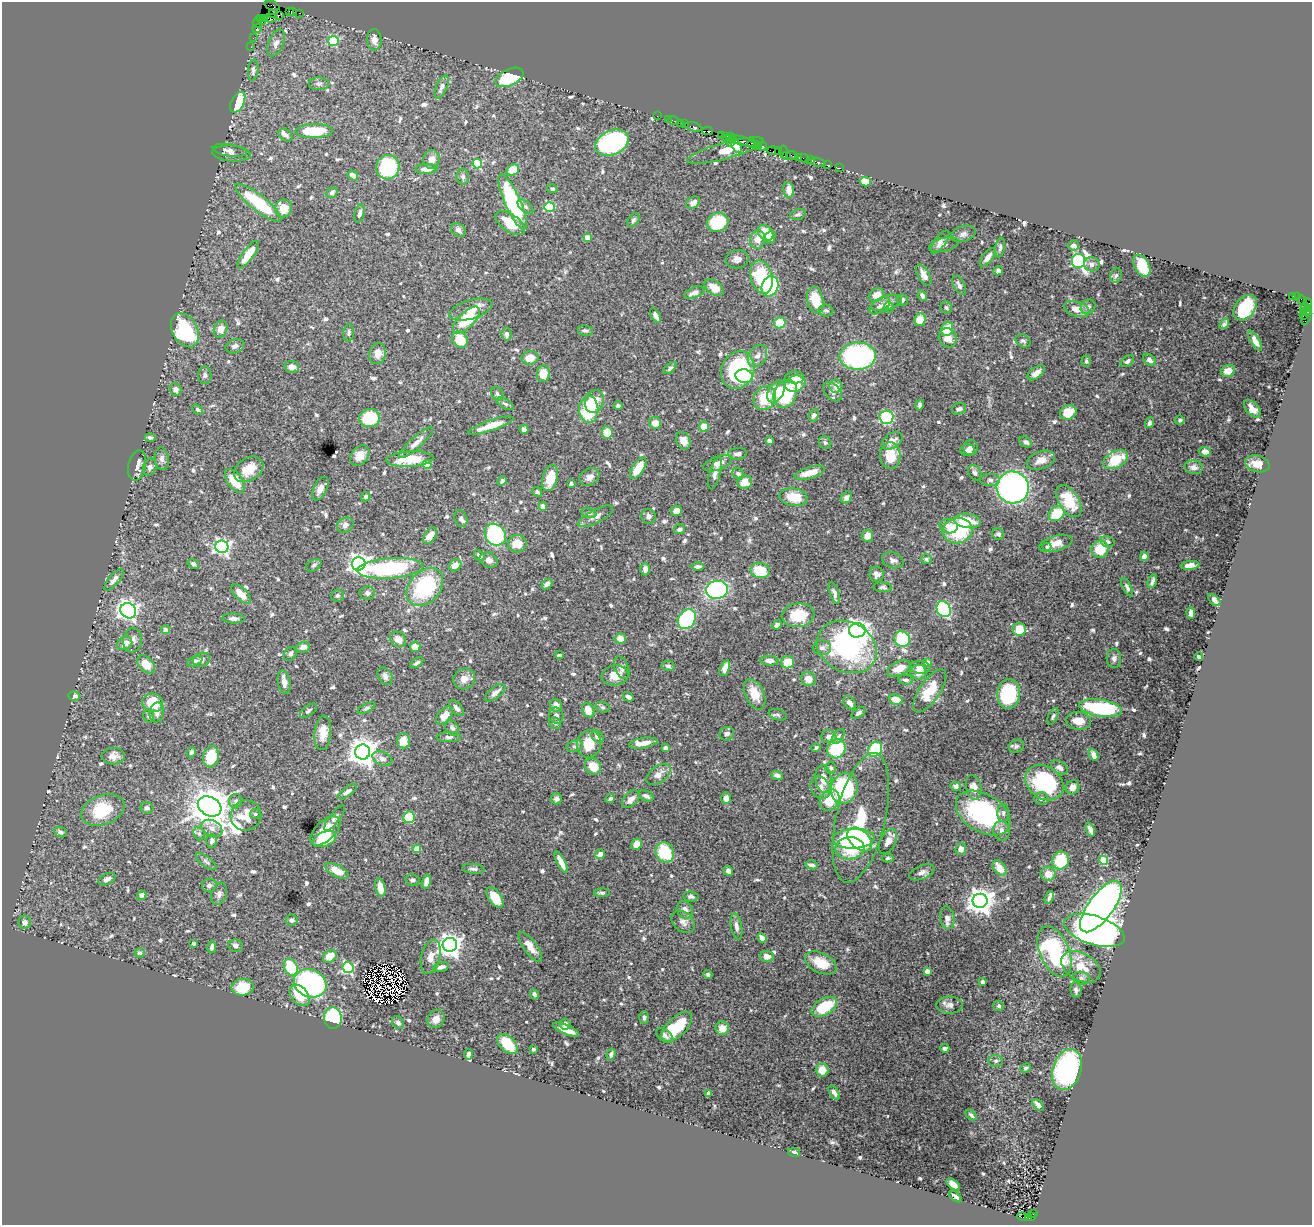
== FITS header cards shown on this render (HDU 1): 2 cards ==
NAXIS1  =                 1310
NAXIS2  =                 1223

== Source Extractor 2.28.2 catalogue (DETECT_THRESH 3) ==
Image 1310 x 1223 px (HDU 1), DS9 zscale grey, 1 PNG px = 1 image px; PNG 1314 x 1227 px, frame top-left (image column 1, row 1223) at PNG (2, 2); each listed source drawn as its Kron ellipse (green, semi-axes under 4 px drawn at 4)
Background 1.29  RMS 0.029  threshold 0.0865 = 3 sigma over >= 5 px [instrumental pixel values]
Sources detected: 734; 8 with non-positive FLUX_AUTO (blend fragments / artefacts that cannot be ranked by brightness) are neither listed nor drawn; of the other 726, the 500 brightest by FLUX_AUTO listed and drawn (226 fainter detections omitted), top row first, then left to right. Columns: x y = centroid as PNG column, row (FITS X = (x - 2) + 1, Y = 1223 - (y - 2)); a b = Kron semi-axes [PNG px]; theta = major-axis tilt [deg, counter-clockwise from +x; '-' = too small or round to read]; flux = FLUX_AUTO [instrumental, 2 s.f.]
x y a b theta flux
272 6 8 4 -21 71
289 11 3 2 - 92
293 11 3 2 - 110
300 13 3 2 - 75
273 14 4 3 - 41
279 15 2 2 - 41
260 18 2 2 - 41
271 18 7 4 -3 120
264 19 3 2 - 77
257 22 6 2 68 85
262 22 3 3 - 84
257 28 5 3 - 220
253 38 2 2 - 27
374 40 10 7 -87 15
333 41 5 5 - 130
276 43 14 7 68 11
251 47 2 2 - 34
253 70 10 5 83 5.4
509 77 15 8 25 100
319 84 10 6 -1 5.9
442 87 12 5 68 7.9
238 102 11 6 63 80
657 116 2 2 - 55
668 119 2 2 - 84
674 121 5 3 - 210
680 123 2 2 - 140
685 124 2 2 - 94
694 127 9 3 -15 350
314 131 18 7 1 61
708 131 5 2 - 90
286 135 8 5 -36 5.6
721 136 3 2 - 110
726 136 3 2 - 120
730 137 3 2 - 51
741 141 15 3 -15 1400
612 143 17 12 24 290
730 143 2 2 - 51
753 144 5 3 - 130
736 145 9 4 -60 94
758 145 4 3 - 440
763 146 4 3 - 220
230 150 17 6 -8 9.3
725 150 39 8 16 46
774 151 7 3 -5 230
779 151 4 2 - 240
784 152 6 3 -87 190
231 153 19 8 -4 9.9
787 155 3 3 - 120
792 155 7 3 -16 360
798 157 3 3 - 300
803 158 6 3 -12 210
431 160 9 8 - 13
810 160 3 2 - 41
818 162 8 3 -13 320
477 164 5 4 - 100
827 165 3 2 - 80
388 167 12 11 - 140
839 168 3 2 - 68
427 169 11 5 3 13
513 170 7 5 32 48
353 175 6 4 -33 11
463 177 8 6 -85 6.4
865 181 6 5 - 27
552 189 5 4 - 4.4
789 190 8 5 -81 17
332 193 6 5 - 5.5
513 202 30 8 -66 220
258 203 29 8 -38 120
693 203 7 5 33 11
525 207 9 5 -40 5
549 207 5 5 - 95
283 208 9 8 - 30
360 213 9 5 76 6
798 214 8 5 17 4.5
633 220 7 5 52 4.5
718 222 11 9 20 82
510 223 17 8 -34 49
458 230 8 6 -36 8.3
765 233 9 6 -43 38
963 234 12 8 15 7.9
770 237 6 5 - 14
587 238 4 4 - 23
758 239 9 7 77 19
940 242 14 5 55 8
944 245 15 7 13 10
1073 246 5 5 - 7.8
1000 248 10 5 81 4.6
248 254 16 5 54 40
988 257 11 5 53 11
737 259 11 9 7 9.8
1078 261 7 6 - 410
1092 264 8 7 - 6.7
1142 266 12 7 -63 77
998 271 5 4 - 6.2
924 275 12 5 -61 15
1116 275 7 5 70 4.3
761 277 17 11 -75 110
959 285 10 5 -63 7.6
770 286 10 8 70 110
714 288 11 6 -38 29
694 293 11 5 21 10
876 295 8 6 29 21
922 296 6 4 -64 5.6
1293 296 3 3 - 940
1297 297 3 2 - 73
815 300 13 8 -77 42
902 300 6 5 - 6.1
1302 300 5 2 - 52
886 303 16 7 16 13
1308 303 4 3 - 130
880 306 12 6 33 9
889 307 5 4 - 4.2
1088 307 8 6 41 6.7
1306 307 5 3 - 160
946 308 6 6 - 4.1
1245 308 14 10 52 110
1077 309 13 7 -17 23
471 310 22 9 16 24
826 310 7 6 - 4.6
1303 311 4 2 - 170
1308 312 5 3 - 210
656 316 8 4 -59 8.1
1303 316 4 3 - 77
1306 317 8 2 71 110
466 320 17 7 45 91
920 320 6 5 - 27
780 323 6 5 - 51
1224 324 6 3 52 4.2
221 329 9 6 72 16
947 329 7 6 - 40
185 330 18 12 -60 150
585 331 7 5 -6 4.9
349 333 9 5 84 4.9
506 334 7 5 -84 6.8
948 338 10 9 - 21
460 339 8 7 - 42
1023 341 8 6 -29 4.6
1255 341 11 4 -60 10
235 346 10 7 15 7.2
378 353 11 8 81 17
757 356 12 8 56 11
858 356 18 13 2 310
530 358 8 6 7 29
1149 360 7 5 -41 8.8
1086 361 6 4 86 4.1
1127 361 7 5 37 5.6
292 367 7 6 - 9.5
670 368 7 4 41 4.7
738 370 19 16 66 220
1228 371 7 6 - 20
1036 373 10 5 37 13
543 374 8 6 84 26
205 375 9 6 -86 5.3
744 376 9 7 -9 36
795 377 9 6 0 14
795 384 10 8 16 43
836 386 6 6 - 16
176 389 6 5 - 9.5
776 391 12 7 59 27
832 392 11 7 -48 7.6
497 394 7 5 -56 4.8
785 394 14 11 64 140
765 398 12 10 49 60
594 402 11 9 69 29
505 404 9 4 -32 4.8
919 405 5 4 - 4.5
618 406 4 4 - 4.4
589 409 13 9 90 110
959 409 7 5 22 6.7
1252 409 10 6 -49 13
198 410 6 4 -34 4.2
1068 412 9 7 32 35
814 415 6 5 - 5.8
886 417 7 7 - 140
370 418 10 9 - 94
1180 420 5 4 - 4.2
655 423 6 5 - 20
1149 423 5 4 - 5.4
491 426 24 5 18 36
704 427 5 5 - 30
524 429 4 4 - 6.5
607 432 6 5 - 30
150 438 5 3 - 5.4
683 441 9 7 -67 16
769 441 4 4 - 6.2
892 441 11 7 35 16
825 442 6 6 - 5.1
1026 442 7 5 -28 5.9
416 443 22 6 42 16
970 447 7 7 - 10
968 450 7 6 - 10
1205 452 6 5 - 12
737 454 9 6 6 7.7
360 456 11 8 53 20
890 456 13 10 -86 43
162 459 11 7 -83 9.5
410 459 23 8 3 56
1041 460 15 8 19 18
1115 460 13 8 28 60
718 463 15 7 20 15
1257 464 12 8 -15 19
137 465 15 8 77 11
427 465 4 4 - 50
150 467 9 6 69 7.1
1194 467 9 7 -4 8.6
638 468 12 6 57 43
249 469 16 11 33 34
715 473 17 5 74 8.5
809 473 16 6 16 27
975 473 8 6 -60 4.9
738 474 6 5 - 5.6
589 477 11 8 32 11
550 478 13 7 74 46
990 480 10 6 -1 6
235 481 14 7 -53 45
502 481 5 3 - 4.7
744 482 7 6 - 22
571 483 4 3 - 4.1
1013 487 16 16 - 780
320 489 13 6 64 12
537 492 5 4 - 5.1
366 497 5 4 - 4.2
793 497 14 9 -9 44
846 498 6 5 - 8.7
1069 501 18 10 -58 70
543 506 4 4 - 27
676 511 5 5 - 16
589 513 7 4 -15 4.3
1057 514 9 6 39 76
596 516 19 6 28 12
649 516 7 7 - 6
461 518 9 6 -70 6.1
968 521 13 7 -7 50
345 525 9 7 32 9.7
949 526 9 7 -11 16
680 529 5 4 - 6.1
957 531 15 12 9 120
998 534 6 5 - 6.1
495 535 11 10 - 210
430 536 9 5 57 20
867 536 6 5 - 14
1107 542 7 5 -14 6
1056 543 17 7 16 20
517 544 9 9 - 28
222 547 6 6 - 570
1047 547 4 4 - 4.2
1100 549 8 8 - 46
479 555 6 4 -48 7.1
1144 557 4 4 - 11
926 559 6 5 - 4.1
488 560 9 7 -26 12
893 560 11 7 -18 7.9
193 564 6 4 -32 6.7
359 564 7 6 - 1100
314 565 8 5 31 4.1
455 565 7 5 39 18
1190 565 9 4 5 17
698 566 6 4 0 4.9
390 568 33 10 4 250
645 569 6 5 - 11
760 570 9 7 -13 54
877 574 8 7 - 7.7
114 580 13 5 50 9.1
1152 581 7 3 69 5.3
547 584 6 4 39 8.7
425 587 21 15 49 190
883 587 9 5 -7 4.4
1127 587 10 4 -62 4.9
717 590 11 9 10 310
367 593 7 6 - 6.7
834 593 11 4 -71 7.3
241 594 12 6 -44 23
338 596 6 6 - 4.7
1214 600 7 4 -45 8.5
944 609 8 7 - 230
128 611 8 7 - 970
1191 613 6 4 -86 9
798 615 16 12 7 66
234 618 11 5 -2 8.4
687 619 10 8 55 200
777 625 5 4 - 9.6
1019 629 6 6 - 46
166 630 4 4 - 8.9
857 630 8 7 - 1400
398 639 8 7 - 15
620 639 6 5 - 17
902 639 8 7 - 99
133 640 12 9 80 11
125 643 8 6 30 15
303 647 7 5 16 11
415 647 5 5 - 22
847 647 31 25 -28 310
822 648 9 7 -2 8.5
290 654 7 5 53 6
559 655 4 3 - 4.2
1199 657 4 3 - 7.9
1114 659 9 7 -89 7.3
201 660 9 6 25 7.3
195 661 8 4 25 4.1
769 661 9 5 -3 11
788 662 6 6 - 32
928 662 4 4 - 20
417 663 7 4 32 4.4
146 664 10 7 -45 29
668 666 6 5 - 4.7
920 667 11 6 -3 14
622 668 12 7 -68 8
725 668 8 4 69 15
899 668 13 6 24 28
918 672 8 7 - 20
615 675 13 10 7 24
385 676 10 6 -61 8.7
464 679 11 10 - 16
808 679 8 6 -36 14
906 680 7 4 -7 5.5
284 682 12 6 -80 12
930 691 25 10 56 50
495 693 12 5 38 11
755 694 16 9 -65 35
1009 694 15 11 85 190
74 696 5 4 - 7.9
628 697 5 3 - 6.1
896 700 7 5 -19 24
153 703 10 9 - 57
850 703 8 5 -49 7.6
556 705 6 5 - 9.4
603 707 7 5 -20 4
366 708 10 4 27 4.6
456 708 10 5 -50 7.3
1101 708 22 8 -9 180
588 710 7 5 -62 29
308 711 10 5 34 4.5
157 712 10 7 78 8.5
858 713 7 4 33 5
778 715 9 5 -15 4.2
149 716 6 5 - 4.4
444 716 11 6 48 20
556 716 8 7 - 6.7
1053 716 9 5 64 4.4
1078 721 12 9 -3 22
555 723 6 5 - 4.5
452 728 8 6 -52 5.7
323 733 17 8 85 28
727 734 7 6 - 7
838 736 8 5 52 4.5
449 737 12 5 2 5.1
598 737 7 5 -43 11
829 737 7 6 - 12
403 741 7 6 - 29
643 743 14 5 9 23
589 744 14 12 71 51
575 746 8 5 17 5.2
1016 746 8 6 20 4.7
665 748 4 4 - 7.9
816 748 5 4 - 4.2
836 749 10 9 - 110
875 749 8 6 51 82
191 752 5 4 - 4.7
363 752 7 7 - 2300
1094 755 6 4 -66 10
113 756 11 8 0 12
211 757 11 7 76 68
382 758 10 6 -24 11
593 766 9 7 -47 35
1059 767 9 6 -29 8.6
831 768 6 5 - 4.2
658 774 14 8 37 15
777 775 6 4 -19 6.6
823 779 14 8 -82 20
1044 783 20 16 -36 180
956 786 5 5 - 5.9
974 787 12 7 -77 17
1073 787 7 6 - 12
820 788 11 9 -57 13
844 788 16 13 73 200
348 791 11 4 38 6.2
646 796 8 5 -25 7
726 798 6 4 -87 11
1041 798 7 6 - 5.4
556 799 6 5 - 6.1
610 799 5 3 - 5.1
631 799 11 6 44 12
830 800 11 9 56 48
236 801 7 6 - 5.7
210 806 12 9 -29 6300
147 808 6 5 - 5.9
103 810 22 14 20 77
983 813 30 19 -31 270
1003 813 9 6 -90 5.9
255 814 5 5 - 4.5
246 816 15 15 - 47
409 817 6 6 - 69
335 818 15 5 53 6.6
861 818 66 24 77 160
212 828 11 7 -27 14
1090 830 7 4 -67 8.8
325 831 18 10 44 39
1001 831 10 8 -78 13
60 832 6 5 - 6.4
199 834 7 5 -67 4.1
324 839 12 7 24 72
854 839 21 10 2 170
860 839 14 9 -43 120
212 841 7 5 90 6.6
888 841 13 7 62 15
636 844 6 5 - 18
850 848 14 11 2 100
417 849 4 4 - 41
961 849 5 5 - 15
665 852 10 9 - 84
600 854 5 4 - 12
888 858 6 4 2 4.1
1061 860 9 8 - 77
1104 860 4 4 - 80
206 861 12 5 -36 5.6
561 862 12 4 -63 19
811 865 6 4 -14 5.4
999 868 9 5 -53 24
473 869 11 5 -5 5.9
337 871 13 5 -28 30
728 871 5 4 - 7.4
922 872 13 7 22 9
1048 874 7 7 - 21
107 879 9 5 26 8.2
412 880 7 5 -11 6.4
426 881 7 4 76 12
209 885 7 6 - 6.4
380 888 9 5 -79 21
602 893 8 4 1 4.4
219 894 11 7 75 7.6
142 895 5 4 - 13
495 897 11 6 -55 37
691 897 8 5 -7 4.3
1049 897 7 4 70 5.4
980 901 7 7 - 2200
1101 907 30 12 53 1700
685 910 9 8 - 13
947 918 11 7 -81 11
292 920 6 5 - 4.6
25 922 7 6 - 8
683 922 13 9 -41 11
736 926 13 5 -81 9.2
1094 930 31 14 -18 740
762 938 5 4 - 11
194 944 3 3 - 4.5
450 945 7 7 - 1700
235 946 7 6 - 6.1
212 947 6 4 80 5.7
530 947 18 6 -54 21
1054 952 27 14 -67 260
140 953 5 4 - 4.3
330 956 7 5 38 28
767 956 7 5 -4 16
431 957 17 9 76 17
821 963 17 10 -26 42
291 967 9 6 -66 68
441 967 8 5 14 6.8
1081 967 21 13 -28 37
348 968 5 5 - 230
927 971 4 4 - 18
708 974 4 4 - 4.4
1081 978 8 6 -15 4.8
983 982 4 4 - 5.9
310 983 16 13 -23 380
243 987 11 8 6 49
1076 990 7 6 - 6.2
534 994 5 4 - 6
299 995 12 8 -49 44
950 1005 13 8 0 10
999 1006 5 5 - 4.1
824 1007 14 8 30 75
333 1018 11 9 -86 240
644 1018 6 4 -89 5
436 1019 9 8 - 16
398 1023 7 5 -53 6.8
565 1024 5 5 - 5.7
677 1027 19 9 44 85
722 1028 7 6 - 25
566 1030 14 4 -23 21
665 1035 9 6 -41 10
507 1044 12 7 -45 57
945 1048 4 4 - 9.8
533 1049 3 3 - 4.8
468 1054 5 3 - 6.6
611 1055 6 4 72 5.3
996 1061 7 6 - 5.1
1026 1068 5 4 - 4.1
822 1070 6 6 - 22
1067 1070 21 14 71 390
708 1093 4 3 - 5.1
834 1093 8 4 -59 7.8
1038 1105 7 4 -49 8.8
971 1115 6 4 -44 4.2
794 1152 6 4 -12 6.8
953 1184 8 4 -38 12
955 1197 7 3 -40 5.1
1034 1213 3 2 - 280
1032 1216 4 2 - 120
1023 1217 5 3 - 300
1029 1218 3 3 - 150
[226 fainter detections neither listed nor drawn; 8 non-positive-flux detections neither listed nor drawn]